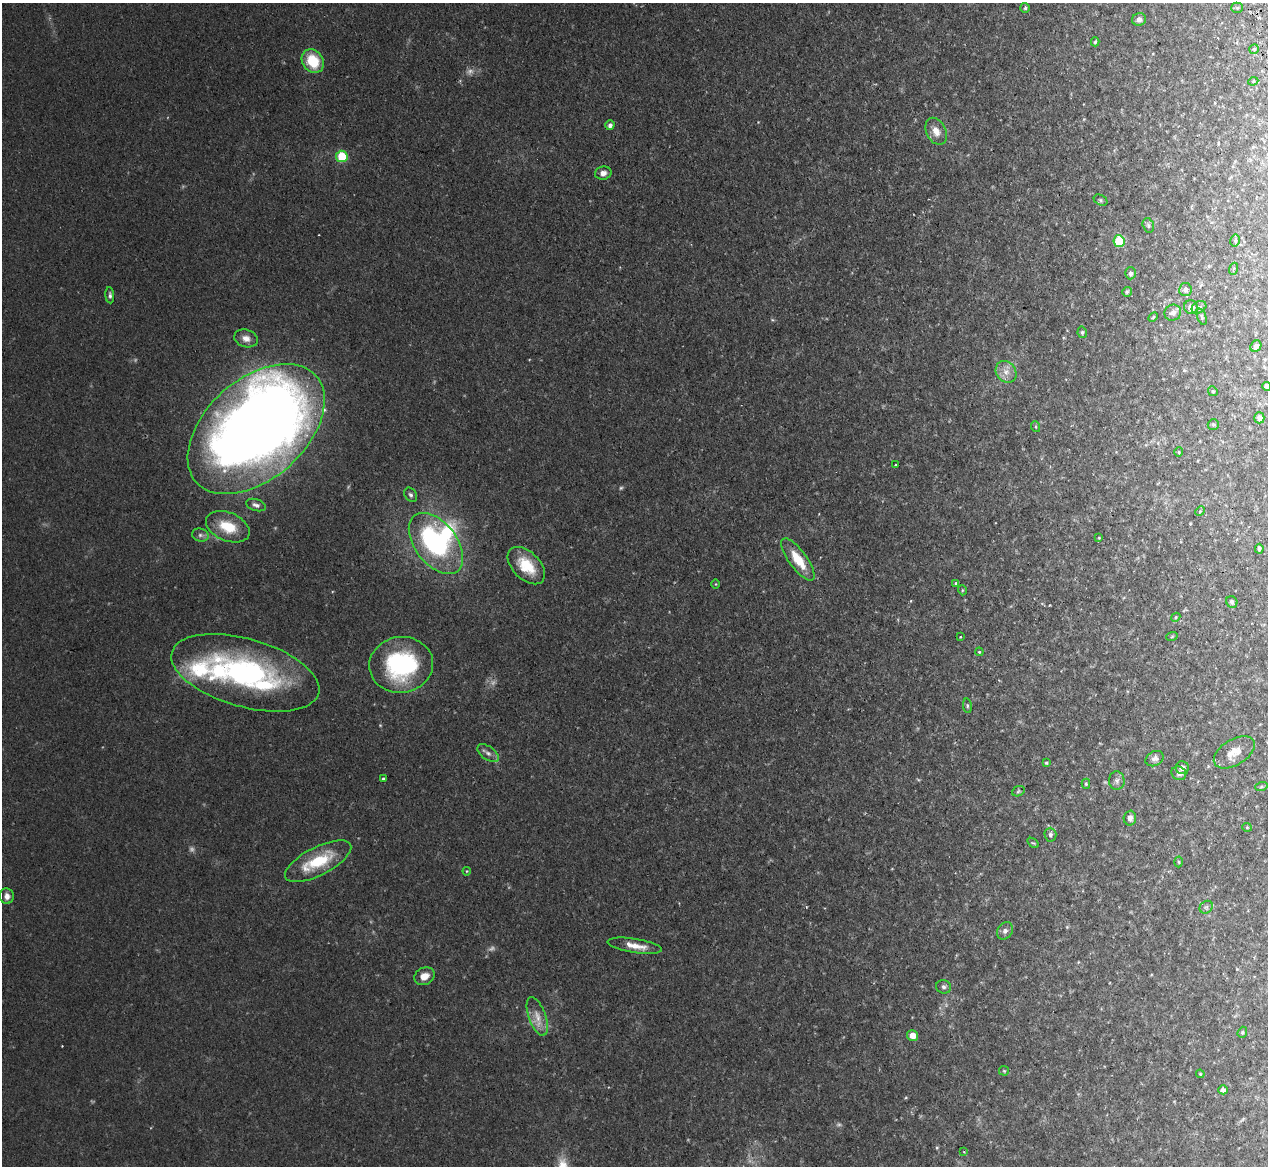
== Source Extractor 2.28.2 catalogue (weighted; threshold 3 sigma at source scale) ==
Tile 10 of 4 x 4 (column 2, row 3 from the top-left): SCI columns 1301-2566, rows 1328-2491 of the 5131 x 5103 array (HDU 1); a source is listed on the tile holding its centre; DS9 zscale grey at full resolution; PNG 1270 x 1168 px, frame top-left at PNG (2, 3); each listed source drawn as its Kron ellipse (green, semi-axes under 4 px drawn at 4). Shown black and unused: <1% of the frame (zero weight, under 2 of 3 exposures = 4% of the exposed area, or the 3 px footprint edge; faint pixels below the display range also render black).
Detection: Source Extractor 2.28.2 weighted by HDU 2 'WHT'; one run over the whole footprint, this tile lists its part. Background 0.0864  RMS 0.0083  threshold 0.0374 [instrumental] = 3 sigma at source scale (4.5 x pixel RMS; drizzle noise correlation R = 1.50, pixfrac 1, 0.05/0.05 arcsec/px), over >= 5 px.
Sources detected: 102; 7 too faint to see at this stretch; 2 inside a brighter object's white glare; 1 cosmic-ray / hot-pixel residue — neither listed nor drawn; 3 inside a brighter listed object's ellipse — not listed separately; the other 89 listed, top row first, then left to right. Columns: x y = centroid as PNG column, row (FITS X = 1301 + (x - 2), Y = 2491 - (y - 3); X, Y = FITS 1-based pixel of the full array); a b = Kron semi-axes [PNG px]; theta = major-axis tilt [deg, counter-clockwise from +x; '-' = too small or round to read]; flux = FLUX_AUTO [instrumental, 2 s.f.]
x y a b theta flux
1025 8 5 5 - 1.5
1237 8 5 5 - 1.1
1139 19 7 6 - 3.4
1095 42 4 3 - 1.3
1254 49 5 4 - 1
313 61 12 10 -55 28
1253 81 5 4 - 0.97
610 125 5 4 - 2.9
936 131 14 9 -64 8.3
342 156 6 5 - 35
603 173 8 6 10 4.6
1100 200 7 5 -28 1.5
1148 225 7 5 -74 1.7
1119 241 6 5 - 39
1235 241 6 4 78 1.4
1233 269 6 3 70 0.84
1130 273 6 5 - 2.5
1185 290 6 6 - 3.4
1127 292 5 5 - 1.3
110 295 8 4 -86 2.2
1191 307 7 6 - 6.4
1199 307 8 5 28 2.2
1173 313 8 8 - 4.5
1153 317 5 4 - 0.96
1202 317 9 4 -70 1.4
1082 332 6 4 -78 1.5
246 338 12 8 -17 5.9
1256 346 6 5 - 3.5
1006 372 12 9 -52 7.1
1266 386 4 4 - 2.1
1213 391 5 4 - 1.1
1259 418 5 5 - 3.9
1213 424 6 5 - 1.4
1036 427 5 3 - 0.87
256 429 80 50 42 1200
1179 452 4 4 - 0.86
896 465 3 3 - 1.9
411 495 8 5 -55 2.2
256 505 10 6 -16 3.1
1200 511 5 4 - 0.92
228 527 23 14 -23 23
200 535 8 6 -14 2.7
1099 538 3 3 - 0.61
436 543 35 21 -52 130
1259 549 5 4 - 1.7
798 559 25 9 -54 20
526 566 23 13 -44 23
956 583 4 3 - 1.3
716 584 5 3 - 0.72
962 590 5 3 - 0.8
1232 602 6 5 - 2.5
1176 617 5 3 - 0.89
1172 636 6 3 21 0.94
960 637 3 2 - 0.6
979 652 4 4 - 0.85
401 665 32 28 8 100
245 673 76 34 -16 190
967 706 7 3 -82 1.3
1234 752 23 12 32 14
488 753 12 6 -35 3.7
1155 759 9 7 29 3.4
1046 763 4 4 - 1.1
1182 768 6 6 - 3.9
1179 773 7 6 - 2.8
383 779 3 3 - 1.8
1117 781 9 8 - 3.3
1086 784 5 4 - 1.2
1261 787 6 4 19 1
1018 791 6 5 - 1.2
1130 818 7 6 - 3.4
1247 827 5 4 - 0.93
1050 835 7 6 - 2.9
1033 843 6 3 -35 1.1
318 861 36 14 27 37
1179 862 5 3 - 0.97
467 871 4 4 - 0.79
7 896 8 7 - 4.6
1206 907 7 6 - 2
1005 931 9 7 54 3
635 946 27 7 -9 10
424 976 11 8 26 7.8
944 987 7 6 - 2.4
537 1016 20 8 -70 9.4
1242 1032 6 4 69 1.1
912 1036 5 5 - 9.6
1004 1071 5 5 - 1.1
1200 1074 4 3 - 0.78
1223 1090 5 4 - 2.8
964 1152 3 3 - 0.66
Overlapping masked pixels (flux is a lower limit): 1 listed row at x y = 256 429
Isophote crosses this tile's border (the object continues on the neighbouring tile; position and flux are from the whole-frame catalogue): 1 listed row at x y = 1266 386